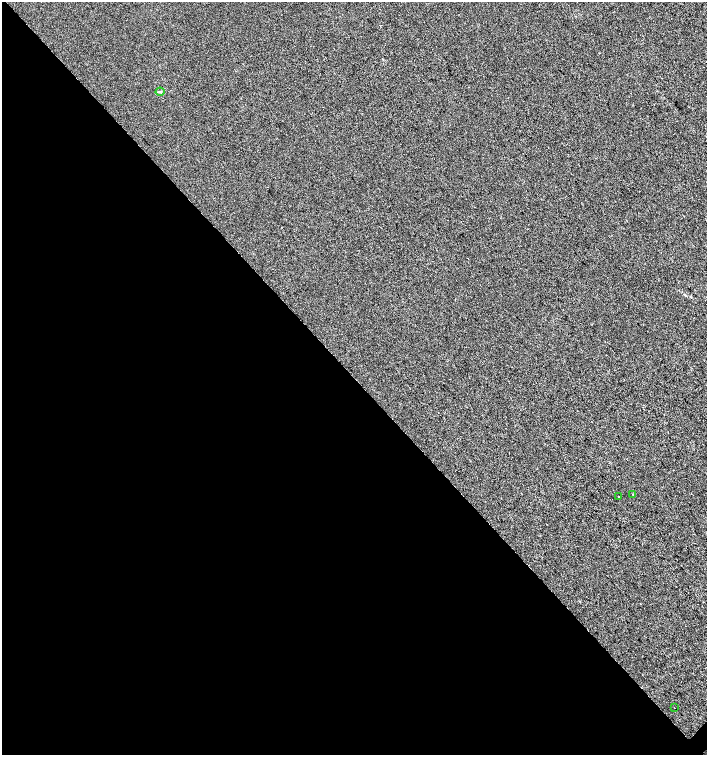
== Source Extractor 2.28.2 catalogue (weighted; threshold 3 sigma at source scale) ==
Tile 9 of 4 x 4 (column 1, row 3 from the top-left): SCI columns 224-1632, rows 1507-3012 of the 6018 x 6029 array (HDU 1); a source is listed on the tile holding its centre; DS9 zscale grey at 2 x 2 block average (1 PNG px = mean of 2 x 2 image px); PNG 709 x 757 px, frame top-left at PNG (2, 2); each listed source drawn as its Kron ellipse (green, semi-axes under 4 px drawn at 4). Shown black and unused: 50% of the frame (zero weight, under 2 of 3 exposures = <1% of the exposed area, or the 3 px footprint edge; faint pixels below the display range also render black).
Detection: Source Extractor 2.28.2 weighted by HDU 2 'WHT'; one run over the whole footprint, this tile lists its part. Background 6.08e-04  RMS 0.0056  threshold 0.0251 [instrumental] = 3 sigma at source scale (4.5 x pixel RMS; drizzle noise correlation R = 1.50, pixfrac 1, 0.0396/0.0396 arcsec/px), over >= 5 px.
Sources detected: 4; all 4 listed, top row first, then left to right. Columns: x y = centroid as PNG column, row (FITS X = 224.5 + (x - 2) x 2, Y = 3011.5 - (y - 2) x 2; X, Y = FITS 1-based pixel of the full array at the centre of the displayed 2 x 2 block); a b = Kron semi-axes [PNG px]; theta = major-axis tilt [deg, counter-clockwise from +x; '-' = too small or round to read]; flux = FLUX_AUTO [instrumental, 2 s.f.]
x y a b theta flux
160 92 4 3 - 1.3
633 494 2 2 - 0.48
619 497 2 2 - 0.48
674 708 2 2 - 1.3